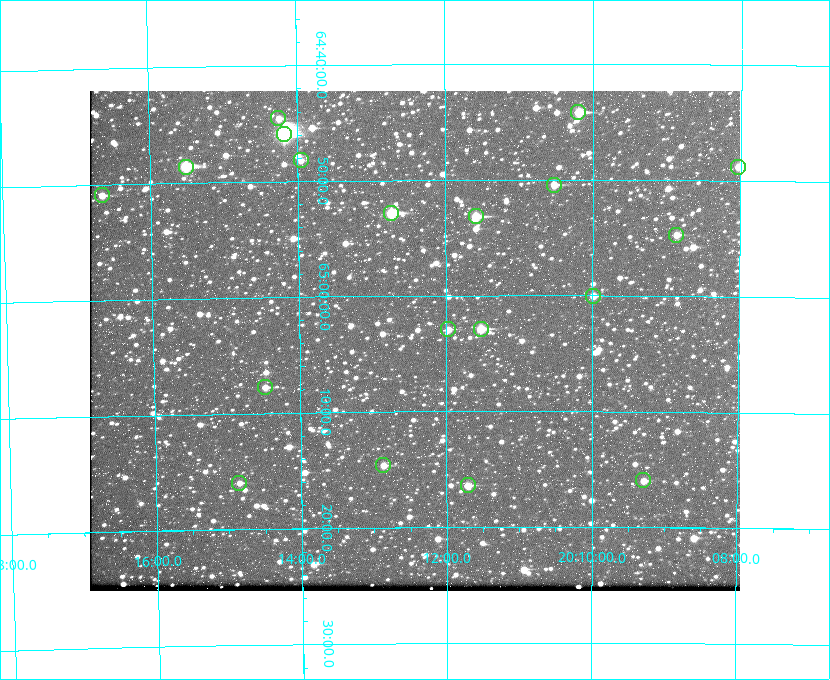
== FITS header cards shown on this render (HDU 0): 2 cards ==
NAXIS1  =                  650 / Width of table row in bytes
NAXIS2  =                  500 / Number of rows in table

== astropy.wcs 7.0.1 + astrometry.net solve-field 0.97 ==
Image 650 x 500 px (HDU 0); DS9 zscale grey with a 90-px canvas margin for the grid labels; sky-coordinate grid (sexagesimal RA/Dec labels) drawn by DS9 from the SOLVED WCS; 19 Tycho-2 reference stars matched to detected sources circled (green)
Header WCS: none
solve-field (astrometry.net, Tycho-2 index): SOLVED blind (the file carries no WCS)
Solved WCS: RA---TAN-SIP/DEC--TAN-SIP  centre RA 20:12:26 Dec +65:04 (303.11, +65.06 deg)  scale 5.18 arcsec/px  FOV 56.2' x 43.2'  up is -180 deg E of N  parity flipped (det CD > 0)
(file carries no celestial WCS; the grid is the blind solution)
Tycho-2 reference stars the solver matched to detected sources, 19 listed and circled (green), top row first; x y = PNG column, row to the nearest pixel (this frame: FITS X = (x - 90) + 1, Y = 500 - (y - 91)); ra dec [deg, ICRS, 3 dp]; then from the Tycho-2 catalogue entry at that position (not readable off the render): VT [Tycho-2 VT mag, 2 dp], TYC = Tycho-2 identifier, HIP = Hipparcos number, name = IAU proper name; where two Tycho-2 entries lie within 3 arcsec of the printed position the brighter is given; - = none
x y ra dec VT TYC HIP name
578 112 302.549 +64.736 9.65 4240-950-1 - -
278 118 303.562 +64.742 10.88 4240-278-1 - -
284 134 303.544 +64.765 7.36 4240-620-1 99731 -
301 160 303.488 +64.804 11.29 4240-68-1 - -
186 167 303.878 +64.810 8.93 4240-794-1 - -
738 167 302.008 +64.813 10.38 4240-809-1 - -
554 185 302.633 +64.841 10.69 4240-985-1 - -
102 195 304.164 +64.849 10.65 4240-315-1 - -
391 213 303.184 +64.880 9.02 4240-488-1 - -
476 216 302.897 +64.886 9.40 4240-717-1 - -
676 235 302.216 +64.912 11.03 4240-1279-1 - -
593 296 302.498 +65.000 11.22 4240-149-1 - -
448 329 302.992 +65.048 11.44 4240-88-1 - -
481 329 302.882 +65.048 10.25 4240-98-1 - -
265 387 303.620 +65.129 11.18 4240-34-1 - -
383 465 303.217 +65.244 11.17 4240-236-1 - -
643 480 302.323 +65.266 11.19 4240-188-1 - -
239 483 303.713 +65.266 11.45 4240-564-1 - -
468 485 302.928 +65.273 10.74 4240-760-1 - -